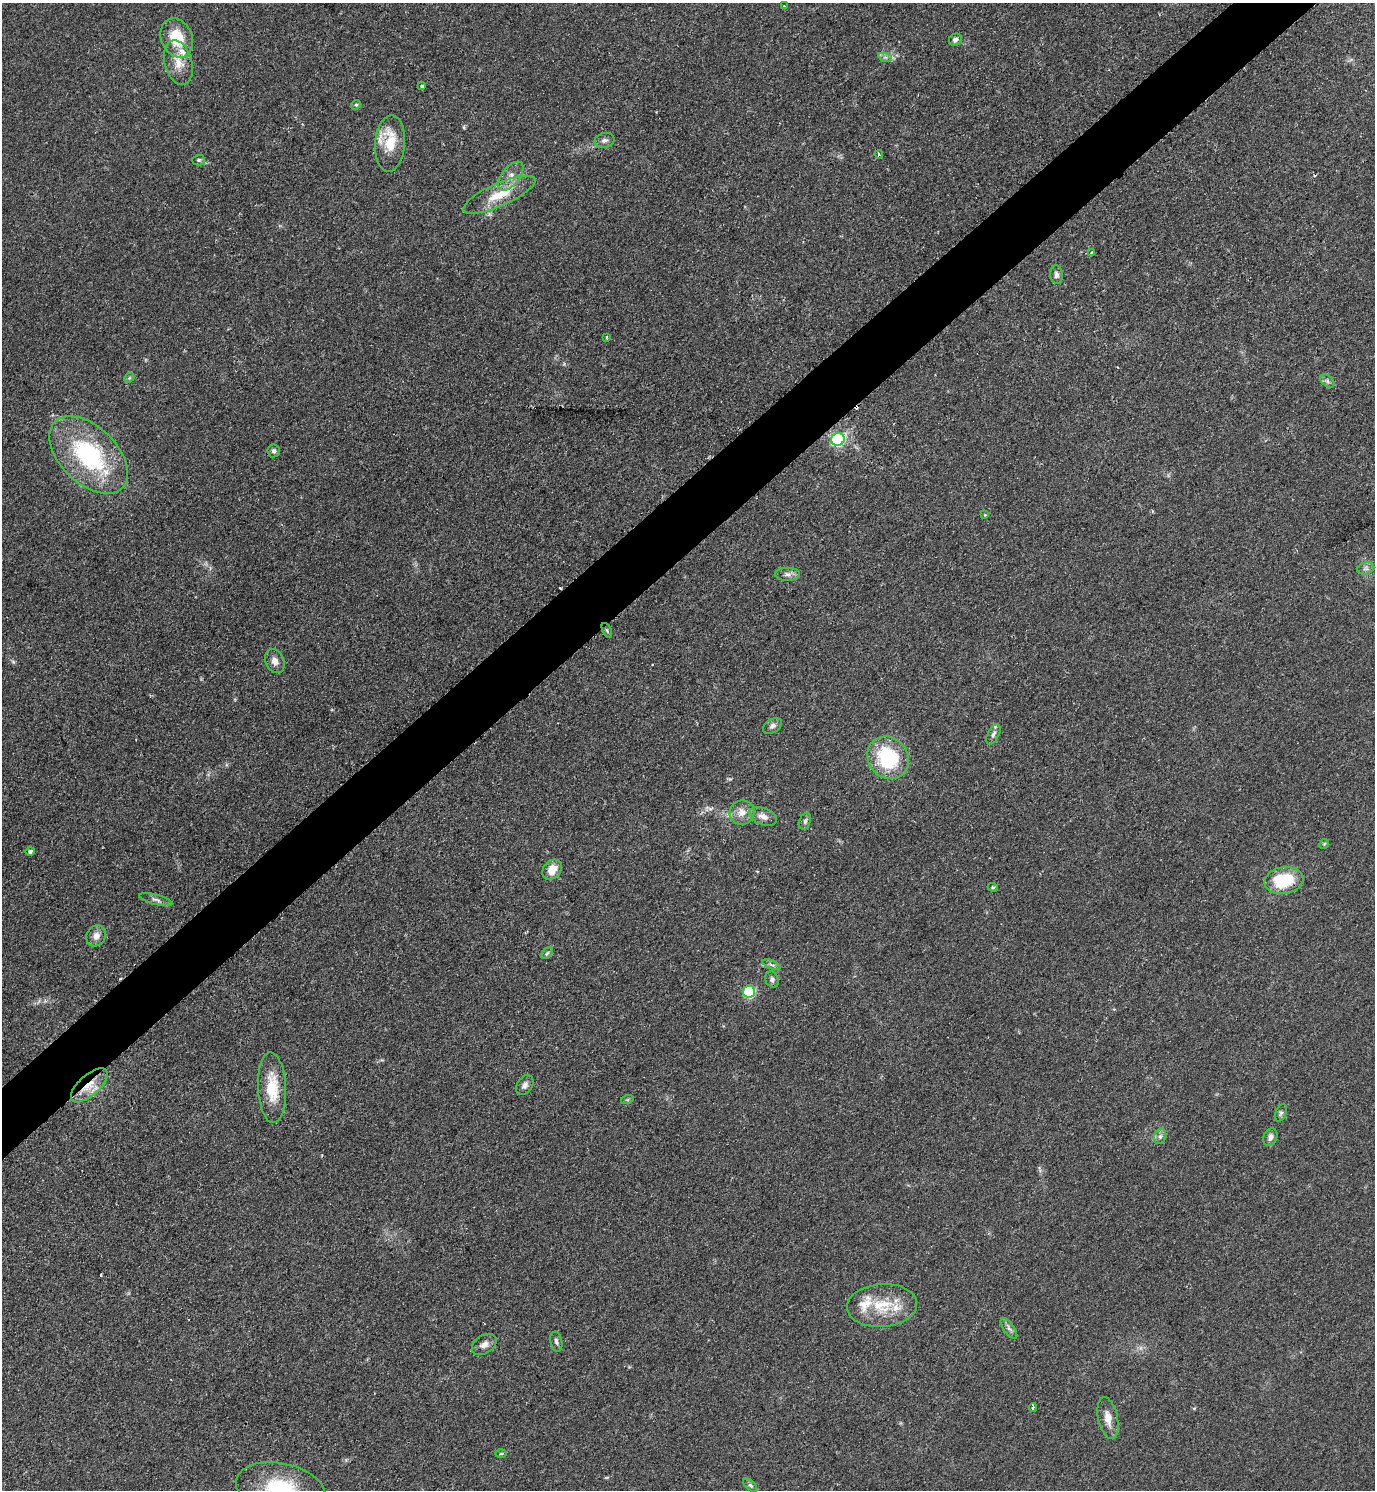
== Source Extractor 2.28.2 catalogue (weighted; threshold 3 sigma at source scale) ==
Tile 10 of 4 x 4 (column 2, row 3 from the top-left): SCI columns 1686-3058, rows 1495-2982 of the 5971 x 5974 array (HDU 1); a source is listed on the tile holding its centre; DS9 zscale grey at full resolution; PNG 1377 x 1492 px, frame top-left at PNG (2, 3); each listed source drawn as its Kron ellipse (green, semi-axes under 4 px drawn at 4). Shown black and unused: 5% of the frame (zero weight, under 2 of 3 exposures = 1% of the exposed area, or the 3 px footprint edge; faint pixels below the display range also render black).
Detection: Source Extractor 2.28.2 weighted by HDU 2 'WHT'; one run over the whole footprint, this tile lists its part. Background 0.0798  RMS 0.0076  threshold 0.034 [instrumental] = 3 sigma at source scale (4.5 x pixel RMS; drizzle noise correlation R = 1.50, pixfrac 1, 0.05/0.05 arcsec/px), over >= 5 px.
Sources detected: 68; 4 cosmic-ray / hot-pixel residue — neither listed nor drawn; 5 inside a brighter listed object's ellipse — not listed separately; the other 59 listed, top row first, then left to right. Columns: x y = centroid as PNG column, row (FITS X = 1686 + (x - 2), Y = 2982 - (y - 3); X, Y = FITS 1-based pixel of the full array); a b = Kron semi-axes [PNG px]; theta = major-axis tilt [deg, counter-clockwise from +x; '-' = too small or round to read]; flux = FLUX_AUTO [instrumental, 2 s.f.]
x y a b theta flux
784 6 3 2 - 1.5
177 38 20 15 -67 25
955 40 7 5 39 2.5
885 57 7 4 -18 1.7
178 62 23 13 -74 12
422 86 4 3 - 4.9
356 105 5 4 - 1.1
605 140 10 7 11 3
390 143 28 15 85 20
879 154 4 2 - 1.5
199 160 6 5 - 1.4
511 176 17 9 51 7.3
499 195 39 11 24 21
1092 253 3 3 - 1.5
1056 275 9 6 -85 2.7
606 337 3 2 - 0.82
129 378 5 4 - 1
1327 381 8 5 -38 1.9
838 439 7 6 - 130
274 451 6 6 - 2.2
89 455 47 28 -44 92
985 515 4 4 - 0.67
1366 568 8 6 16 2.3
788 574 12 6 0 3.4
607 631 8 4 -63 1.3
275 661 12 9 -65 5.1
772 726 10 6 32 2.7
993 734 11 5 62 2.5
888 758 22 19 -49 55
742 812 12 12 - 7.4
763 816 14 8 -20 5.1
805 821 9 5 70 1.7
1324 844 5 4 - 0.83
30 851 5 4 - 2.1
552 870 11 8 48 9.7
1284 880 19 13 9 34
993 887 5 4 - 1
156 900 17 5 -15 3.2
96 936 11 9 61 5.3
547 953 7 4 45 1.3
771 965 9 3 -21 1.5
772 980 8 6 -69 2.5
749 992 6 6 - 65
89 1085 23 10 41 14
525 1085 11 7 55 3.3
272 1088 35 14 -87 25
627 1100 6 4 18 1.1
1281 1113 9 5 67 1.8
1160 1136 8 6 69 2.3
1270 1137 9 7 71 3.1
882 1306 35 21 4 32
1009 1328 12 5 -54 2.5
556 1341 10 6 -77 2.1
484 1344 13 9 32 4.6
1033 1407 4 3 - 1.6
1108 1418 21 9 -78 8.2
501 1454 6 4 2 1.1
750 1485 8 4 -44 1.5
281 1490 46 26 -13 70
Overlapping masked pixels (flux is a lower limit): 2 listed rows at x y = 1284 880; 89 1085
Isophote crosses this tile's border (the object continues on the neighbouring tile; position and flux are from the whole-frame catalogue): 1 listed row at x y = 281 1490